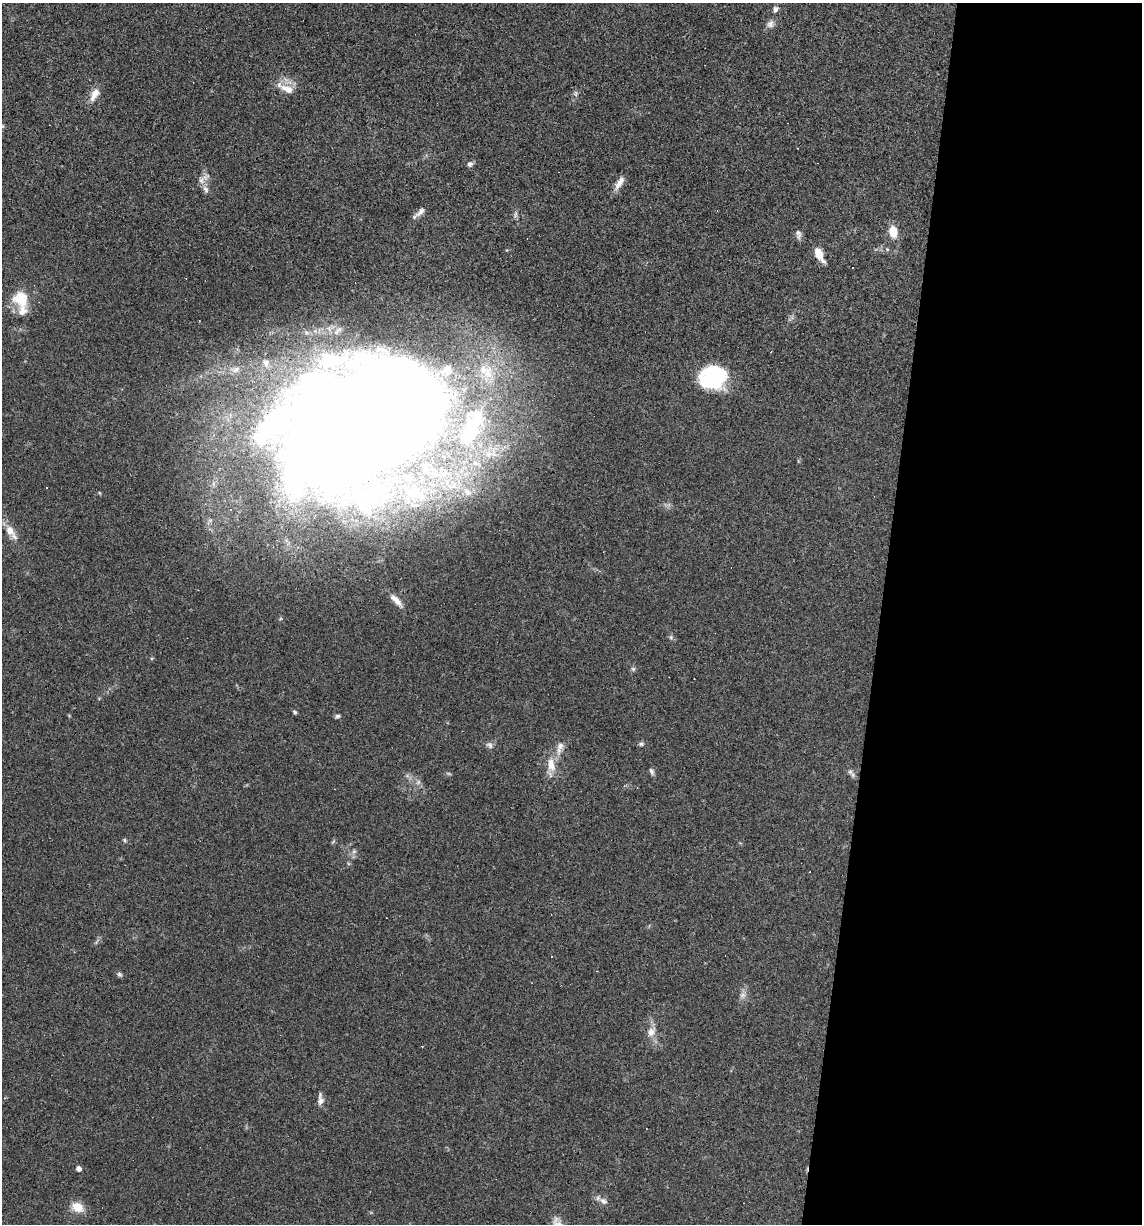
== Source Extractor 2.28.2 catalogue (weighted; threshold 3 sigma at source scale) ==
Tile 12 of 4 x 4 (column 4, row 3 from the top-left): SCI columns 3536-4675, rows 1223-2444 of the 4907 x 4887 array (HDU 1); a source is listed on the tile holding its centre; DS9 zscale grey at full resolution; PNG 1144 x 1226 px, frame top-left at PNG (2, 3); no overlay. Shown black and unused: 23% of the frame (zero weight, under 3 of 4 exposures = <1% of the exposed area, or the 3 px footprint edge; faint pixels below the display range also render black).
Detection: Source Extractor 2.28.2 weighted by HDU 2 'WHT'; one run over the whole footprint, this tile lists its part. Background 0.0581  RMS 0.0048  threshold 0.0217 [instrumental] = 3 sigma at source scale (4.5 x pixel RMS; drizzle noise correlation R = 1.50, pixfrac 1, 0.05/0.05 arcsec/px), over >= 5 px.
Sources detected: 61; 2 too faint to see at this stretch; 2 inside a brighter object's white glare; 8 cosmic-ray / hot-pixel residue — not listed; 9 inside a brighter listed object's ellipse — not listed separately; the other 40 listed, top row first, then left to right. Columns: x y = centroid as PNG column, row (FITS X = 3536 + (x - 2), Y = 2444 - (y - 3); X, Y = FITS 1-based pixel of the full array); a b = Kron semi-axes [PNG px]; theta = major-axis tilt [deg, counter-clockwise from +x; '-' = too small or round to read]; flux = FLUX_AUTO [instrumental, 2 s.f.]
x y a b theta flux
775 9 7 6 - 1.7
770 24 12 9 54 2.3
287 89 19 10 -23 6.2
94 94 18 9 63 4.9
576 94 9 4 -90 1.1
2 126 6 4 90 0.56
470 164 7 6 - 1.4
206 177 13 8 29 3
619 183 20 7 58 3.9
206 189 10 7 -59 2.3
420 212 17 6 45 2.5
893 232 10 7 -78 11
798 234 13 6 -80 1.7
819 254 12 6 -62 9.6
20 298 24 19 -70 13
236 369 15 9 14 4.5
714 377 21 19 14 54
358 427 168 104 25 1400
467 492 15 10 -40 5.9
100 493 5 3 - 0.43
10 530 13 9 -56 5.5
396 600 22 7 -46 4.3
671 637 6 5 - 0.9
633 669 6 5 - 0.86
295 712 6 4 -66 0.75
337 716 7 5 2 0.96
641 744 7 5 -1 0.97
489 745 10 7 -34 1.6
560 746 11 9 53 2.8
551 765 20 10 -81 6.6
651 771 9 5 -67 1.2
850 772 8 6 -45 1.3
124 840 5 5 - 0.65
354 851 6 6 - 1.1
119 974 8 5 -51 1
651 1032 13 10 59 4
320 1101 12 8 -90 2.6
78 1169 5 4 - 2.4
603 1201 12 8 -32 2.4
78 1207 13 10 -25 7.5
Overlapping masked pixels (flux is a lower limit): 1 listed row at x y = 358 427